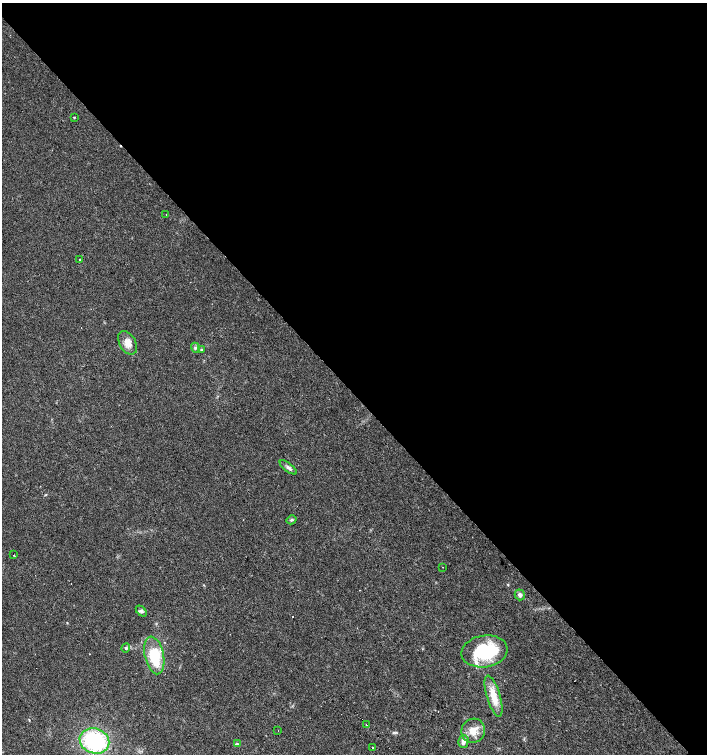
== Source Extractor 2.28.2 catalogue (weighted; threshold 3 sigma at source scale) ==
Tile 3 of 4 x 4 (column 3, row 1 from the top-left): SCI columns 3037-4445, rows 4514-6017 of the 6005 x 6018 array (HDU 1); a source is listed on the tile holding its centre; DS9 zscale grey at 2 x 2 block average (1 PNG px = mean of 2 x 2 image px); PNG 709 x 756 px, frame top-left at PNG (2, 3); each listed source drawn as its Kron ellipse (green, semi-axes under 4 px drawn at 4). Shown black and unused: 52% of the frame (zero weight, under 3 of 4 exposures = <1% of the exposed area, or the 3 px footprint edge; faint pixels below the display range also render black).
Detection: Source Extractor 2.28.2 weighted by HDU 2 'WHT'; one run over the whole footprint, this tile lists its part. Background 0.0164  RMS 0.0027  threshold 0.0124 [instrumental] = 3 sigma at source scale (4.5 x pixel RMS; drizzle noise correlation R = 1.50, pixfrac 1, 0.0396/0.0396 arcsec/px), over >= 5 px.
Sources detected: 31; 7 cosmic-ray / hot-pixel residue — neither listed nor drawn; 1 inside a brighter listed object's ellipse — not listed separately; the other 23 listed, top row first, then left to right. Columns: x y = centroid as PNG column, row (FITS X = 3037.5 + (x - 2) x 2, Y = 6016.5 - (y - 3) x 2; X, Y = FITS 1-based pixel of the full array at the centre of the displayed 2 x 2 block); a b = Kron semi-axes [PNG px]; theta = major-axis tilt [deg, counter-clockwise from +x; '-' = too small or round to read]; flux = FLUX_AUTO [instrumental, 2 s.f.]
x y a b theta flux
74 117 2 2 - 0.58
166 215 2 2 - 0.58
80 260 3 2 - 0.31
127 343 13 8 -61 5.6
195 348 5 3 - 1
202 350 4 3 - 0.61
288 467 10 3 -37 1.7
292 520 5 4 - 1.1
14 555 2 2 - 0.58
443 567 2 2 - 0.23
520 595 5 5 - 2.1
141 611 6 4 -48 1.5
126 648 4 4 - 0.91
485 651 23 16 9 41
154 655 19 9 -78 27
494 696 21 6 -73 11
366 724 2 2 - 5.1
278 730 2 2 - 0.49
473 731 12 11 - 9
94 741 15 12 -20 61
463 741 6 5 - 3.2
237 744 4 2 - 0.62
373 747 2 2 - 0.89
Diffuse or blended objects may show on this block-average render without a row.